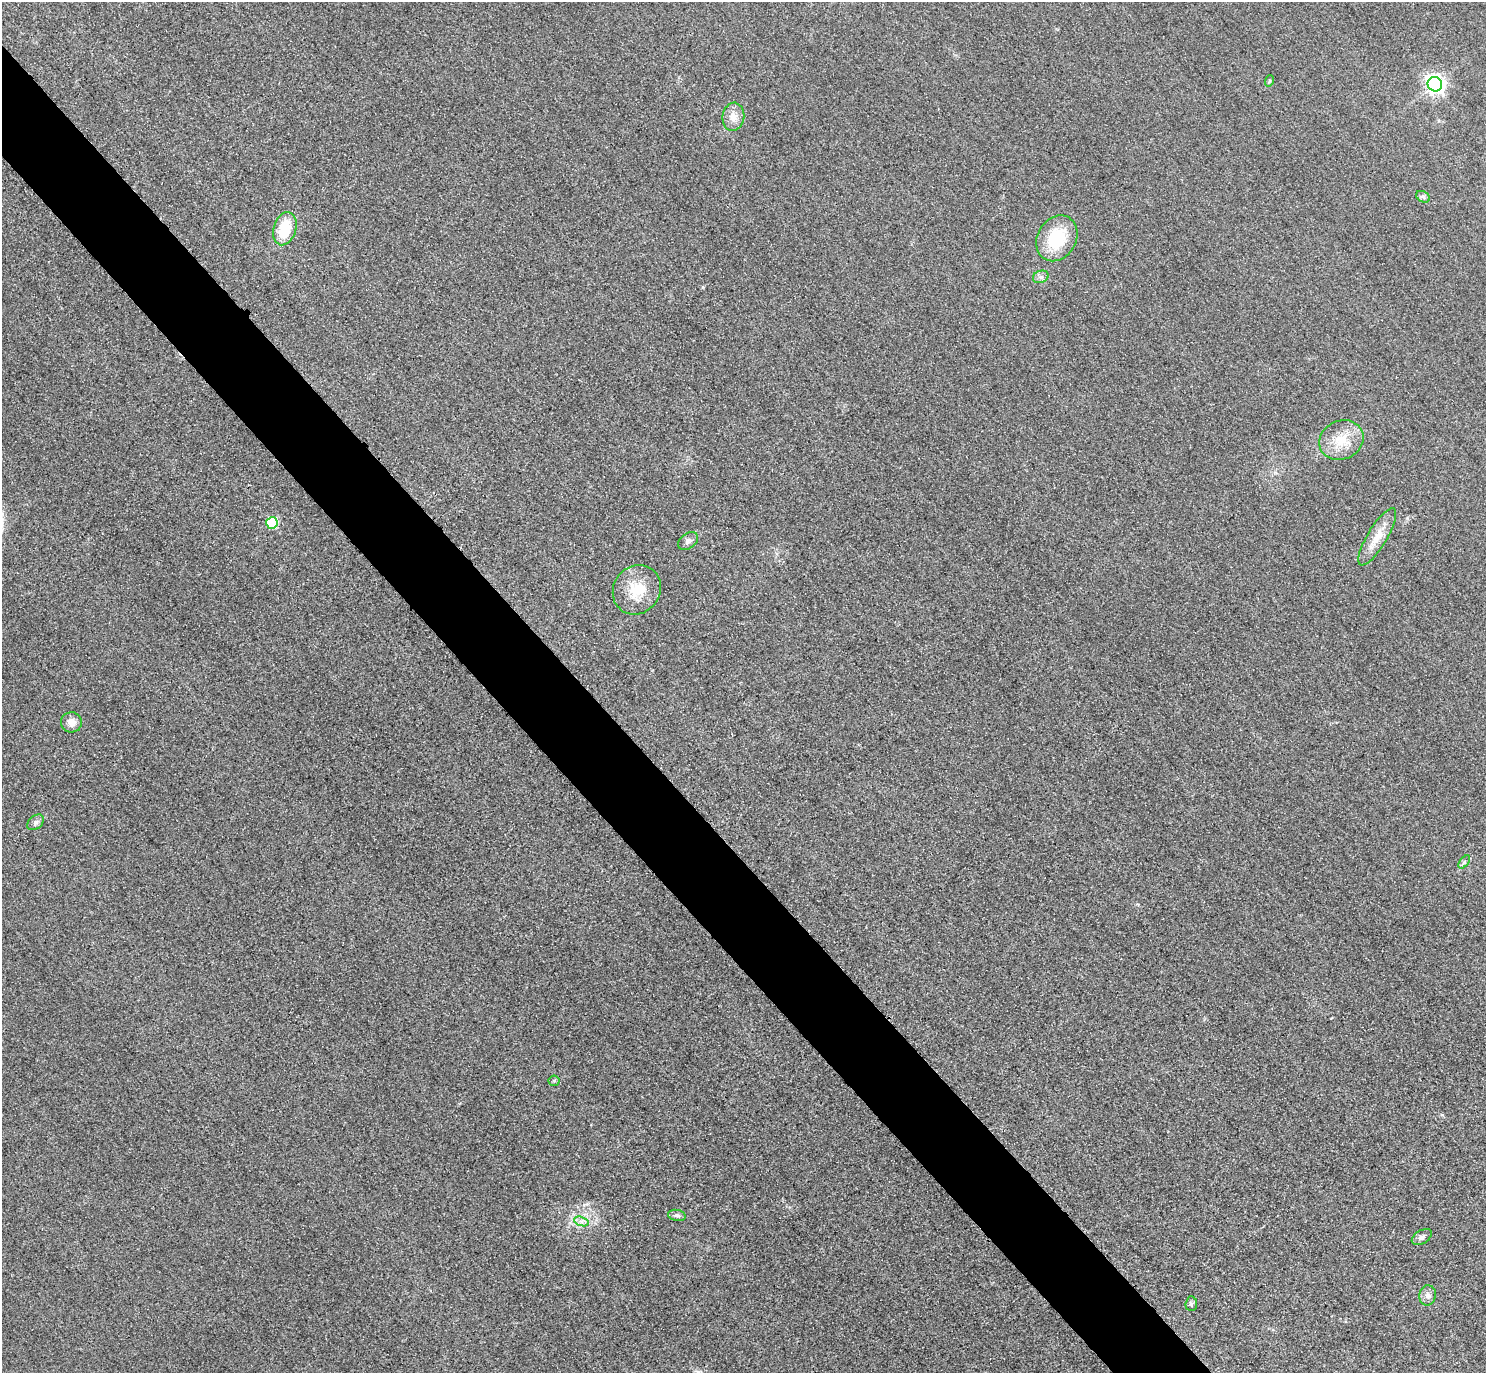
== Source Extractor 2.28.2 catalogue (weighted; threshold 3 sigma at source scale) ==
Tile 11 of 4 x 4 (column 3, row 3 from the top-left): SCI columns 2999-4482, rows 1698-3068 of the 5997 x 5994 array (HDU 1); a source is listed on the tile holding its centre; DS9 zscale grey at full resolution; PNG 1488 x 1375 px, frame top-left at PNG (2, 2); each listed source drawn as its Kron ellipse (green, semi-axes under 4 px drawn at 4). Shown black and unused: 6% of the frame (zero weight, under 3 of 4 exposures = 3% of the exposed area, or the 3 px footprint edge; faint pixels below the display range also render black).
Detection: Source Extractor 2.28.2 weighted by HDU 2 'WHT'; one run over the whole footprint, this tile lists its part. Background 0.0469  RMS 0.017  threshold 0.0777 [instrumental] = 3 sigma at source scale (4.5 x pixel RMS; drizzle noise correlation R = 1.50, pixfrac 1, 0.05/0.05 arcsec/px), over >= 5 px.
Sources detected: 21; all 21 listed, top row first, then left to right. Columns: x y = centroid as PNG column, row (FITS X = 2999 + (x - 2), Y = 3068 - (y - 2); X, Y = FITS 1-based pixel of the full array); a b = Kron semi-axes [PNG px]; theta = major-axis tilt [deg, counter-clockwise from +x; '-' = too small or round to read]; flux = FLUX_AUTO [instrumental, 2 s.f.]
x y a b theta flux
1269 81 6 3 71 2.1
1435 84 7 7 - 810
733 117 14 11 82 16
1423 197 7 5 -29 4.2
285 229 17 11 73 58
1057 238 24 19 59 76
1041 277 8 6 20 5.5
1341 440 23 19 25 43
272 523 6 5 - 120
1377 537 33 10 59 30
688 541 11 7 35 6.2
637 590 26 23 51 51
71 722 10 10 - 14
35 822 9 6 39 5.4
1464 862 7 4 53 3.3
554 1081 5 5 - 2.8
677 1215 9 5 -10 5
581 1221 7 4 -18 5.7
1422 1237 11 6 32 5.9
1428 1295 10 8 78 7.8
1191 1304 7 6 - 3.5
Unlisted compact peaks at least as high as the median listed source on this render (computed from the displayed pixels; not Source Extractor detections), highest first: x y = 1442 1115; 703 287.